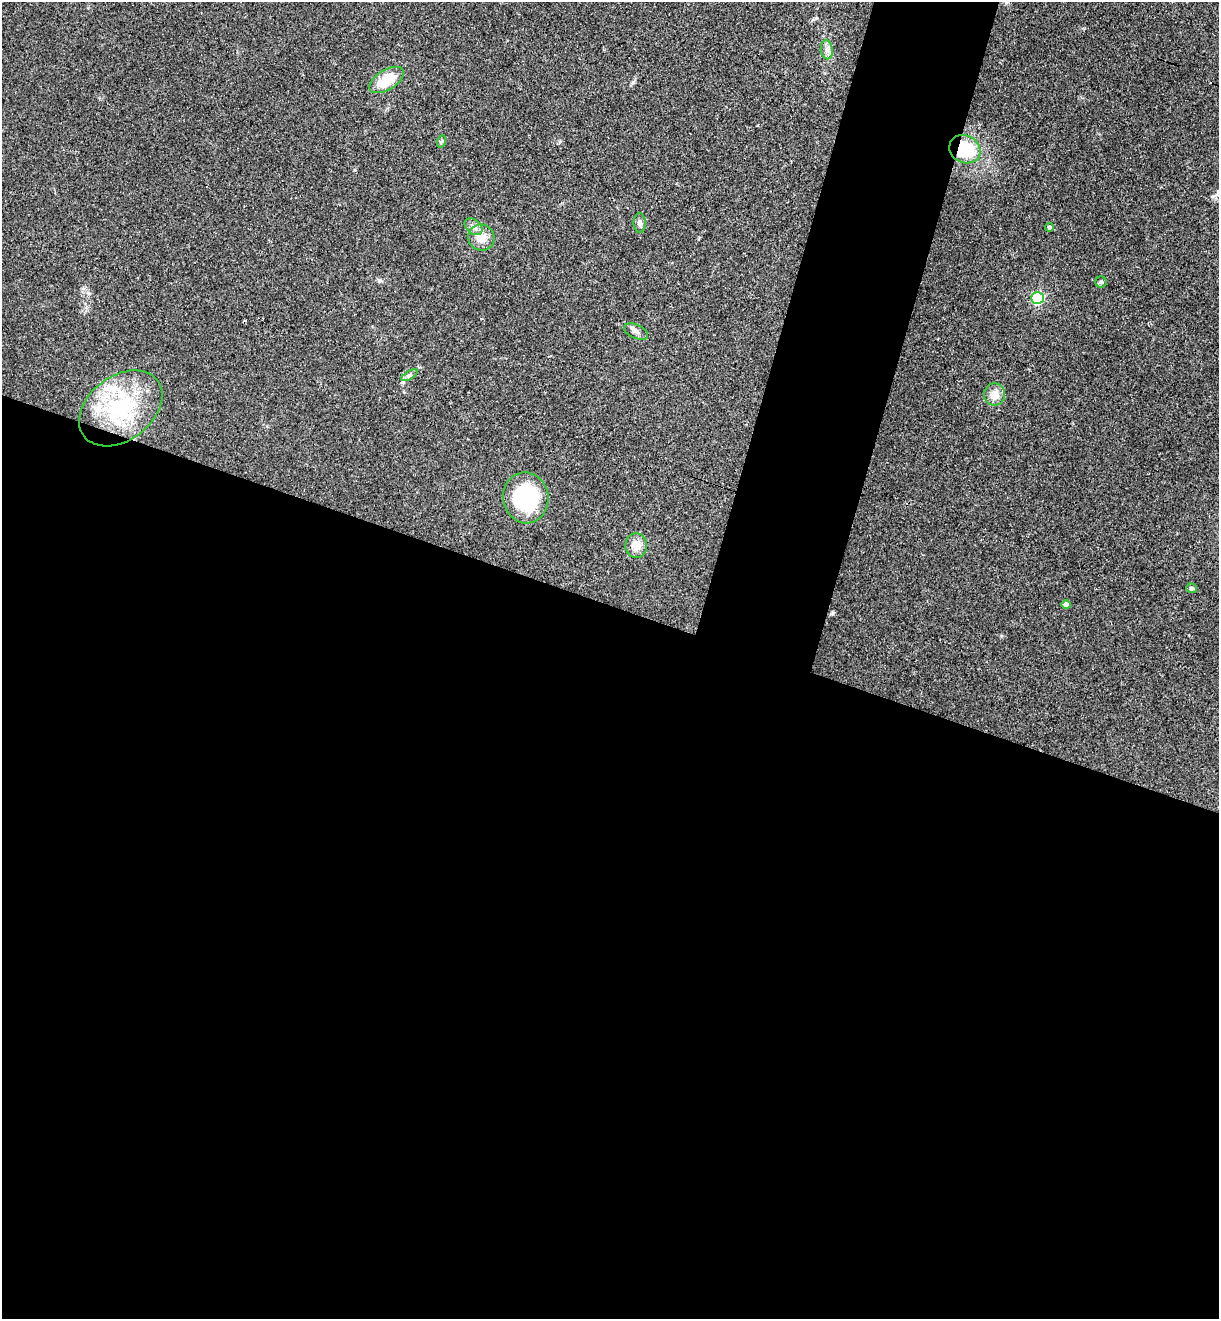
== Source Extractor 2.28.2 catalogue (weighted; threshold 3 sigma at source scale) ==
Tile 14 of 4 x 4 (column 2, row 4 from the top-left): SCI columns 1402-2618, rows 25-1341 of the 5364 x 5313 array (HDU 1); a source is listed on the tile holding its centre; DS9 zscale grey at full resolution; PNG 1221 x 1321 px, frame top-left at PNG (2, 2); each listed source drawn as its Kron ellipse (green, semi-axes under 4 px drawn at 4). Shown black and unused: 59% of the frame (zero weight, under 3 of 4 exposures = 6% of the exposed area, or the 3 px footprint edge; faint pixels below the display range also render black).
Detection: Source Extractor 2.28.2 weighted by HDU 2 'WHT'; one run over the whole footprint, this tile lists its part. Background 0.188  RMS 0.0075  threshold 0.0338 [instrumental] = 3 sigma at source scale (4.5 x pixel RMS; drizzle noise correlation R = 1.50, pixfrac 1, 0.05/0.05 arcsec/px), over >= 5 px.
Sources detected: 20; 2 inside a brighter listed object's ellipse — not listed separately; the other 18 listed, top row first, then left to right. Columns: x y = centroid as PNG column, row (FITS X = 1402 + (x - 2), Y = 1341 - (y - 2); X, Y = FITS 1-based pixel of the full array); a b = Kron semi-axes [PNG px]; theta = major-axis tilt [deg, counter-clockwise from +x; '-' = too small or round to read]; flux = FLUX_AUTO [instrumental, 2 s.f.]
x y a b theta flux
827 50 9 6 -82 2.9
387 80 19 10 32 21
442 141 6 4 70 1.1
965 149 16 13 -28 34
640 223 10 6 -89 2.5
473 227 10 7 -38 3.4
1049 227 4 4 - 1.3
481 238 13 13 - 9.7
1101 282 6 5 - 1.4
1037 298 6 6 - 110
636 332 13 7 -23 3.3
409 375 9 4 31 1.8
995 395 11 10 - 8.2
121 408 46 32 38 77
526 498 25 22 -80 67
636 545 12 11 - 7.7
1191 588 5 5 - 2
1066 605 4 4 - 4.6
Overlapping masked pixels (flux is a lower limit): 1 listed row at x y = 965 149
Unlisted compact peaks at least as high as the median listed source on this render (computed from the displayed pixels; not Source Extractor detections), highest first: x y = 379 280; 88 293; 1001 636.